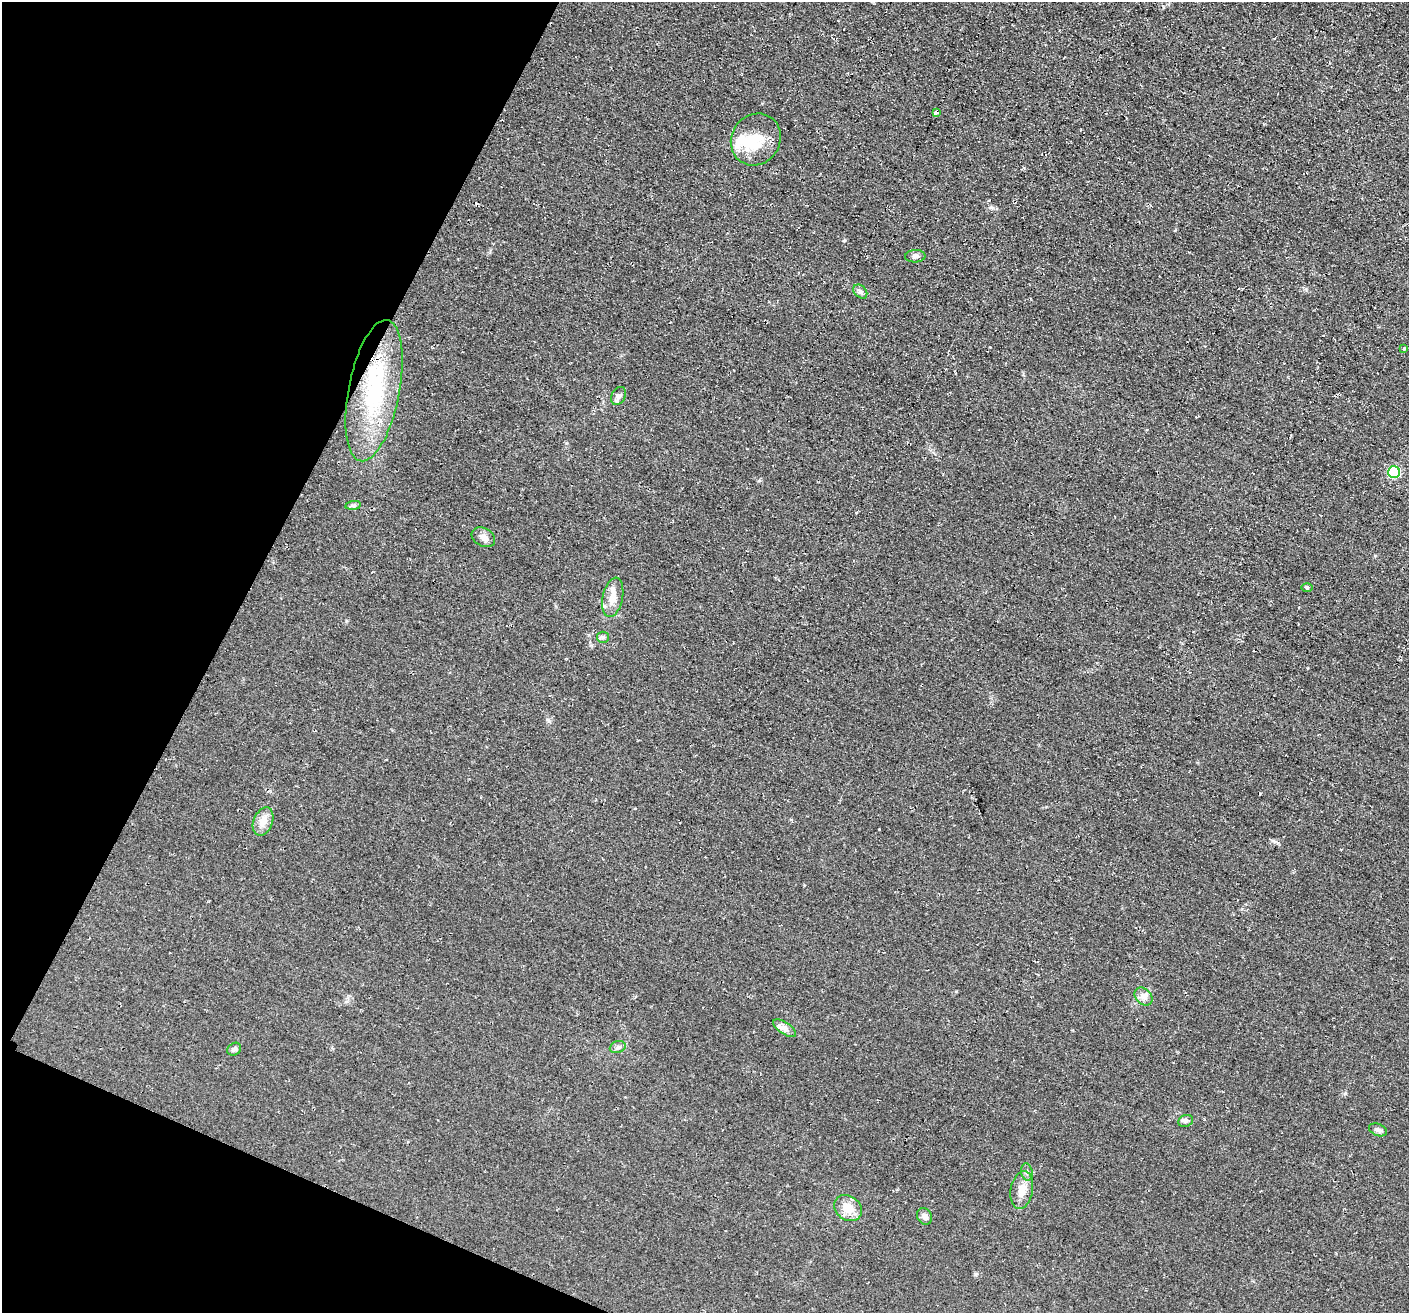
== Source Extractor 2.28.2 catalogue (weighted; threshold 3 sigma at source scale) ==
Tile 9 of 4 x 4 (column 1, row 3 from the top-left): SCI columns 47-1453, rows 1635-2945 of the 5705 x 5727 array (HDU 1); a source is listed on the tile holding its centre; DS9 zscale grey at full resolution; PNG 1411 x 1315 px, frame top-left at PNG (2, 2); each listed source drawn as its Kron ellipse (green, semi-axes under 4 px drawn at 4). Shown black and unused: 20% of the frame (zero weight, under 2 of 3 exposures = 3% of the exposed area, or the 3 px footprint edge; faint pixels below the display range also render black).
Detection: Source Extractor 2.28.2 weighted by HDU 2 'WHT'; one run over the whole footprint, this tile lists its part. Background 0.0808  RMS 0.014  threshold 0.0651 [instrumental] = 3 sigma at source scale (4.5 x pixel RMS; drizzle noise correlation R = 1.50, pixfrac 1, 0.05/0.05 arcsec/px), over >= 5 px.
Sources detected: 27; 1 inside a brighter object's white glare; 1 cosmic-ray / hot-pixel residue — neither listed nor drawn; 1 inside a brighter listed object's ellipse — not listed separately; the other 24 listed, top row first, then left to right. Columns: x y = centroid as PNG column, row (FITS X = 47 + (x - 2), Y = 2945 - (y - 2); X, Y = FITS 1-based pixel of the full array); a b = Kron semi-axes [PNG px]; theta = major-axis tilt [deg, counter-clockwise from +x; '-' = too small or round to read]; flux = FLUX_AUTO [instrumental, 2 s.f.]
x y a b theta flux
936 113 4 3 - 16
756 139 27 24 56 46
915 256 10 6 4 4.3
860 292 8 5 -45 3.8
1404 348 4 4 - 2.4
374 391 72 25 79 150
619 396 9 7 60 5.4
1394 472 6 6 - 110
353 505 8 4 7 2.7
483 537 12 9 -29 7.1
1307 587 5 3 - 1.6
613 597 20 10 78 17
603 637 6 5 - 2.7
263 821 15 9 67 14
1143 996 10 7 -45 7.2
785 1028 13 6 -34 6.7
618 1047 8 6 19 4
234 1049 7 6 - 3.6
1186 1121 8 6 21 3.4
1378 1130 9 6 -22 4.1
1027 1172 8 5 -80 4.1
1022 1190 19 11 79 16
848 1208 14 12 -37 20
924 1216 9 7 -61 5.8
Overlapping masked pixels (flux is a lower limit): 2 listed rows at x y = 936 113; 374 391
Unlisted compact peaks at least as high as the median listed source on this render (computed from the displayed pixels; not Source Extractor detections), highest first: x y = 975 1274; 991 207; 1345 1093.